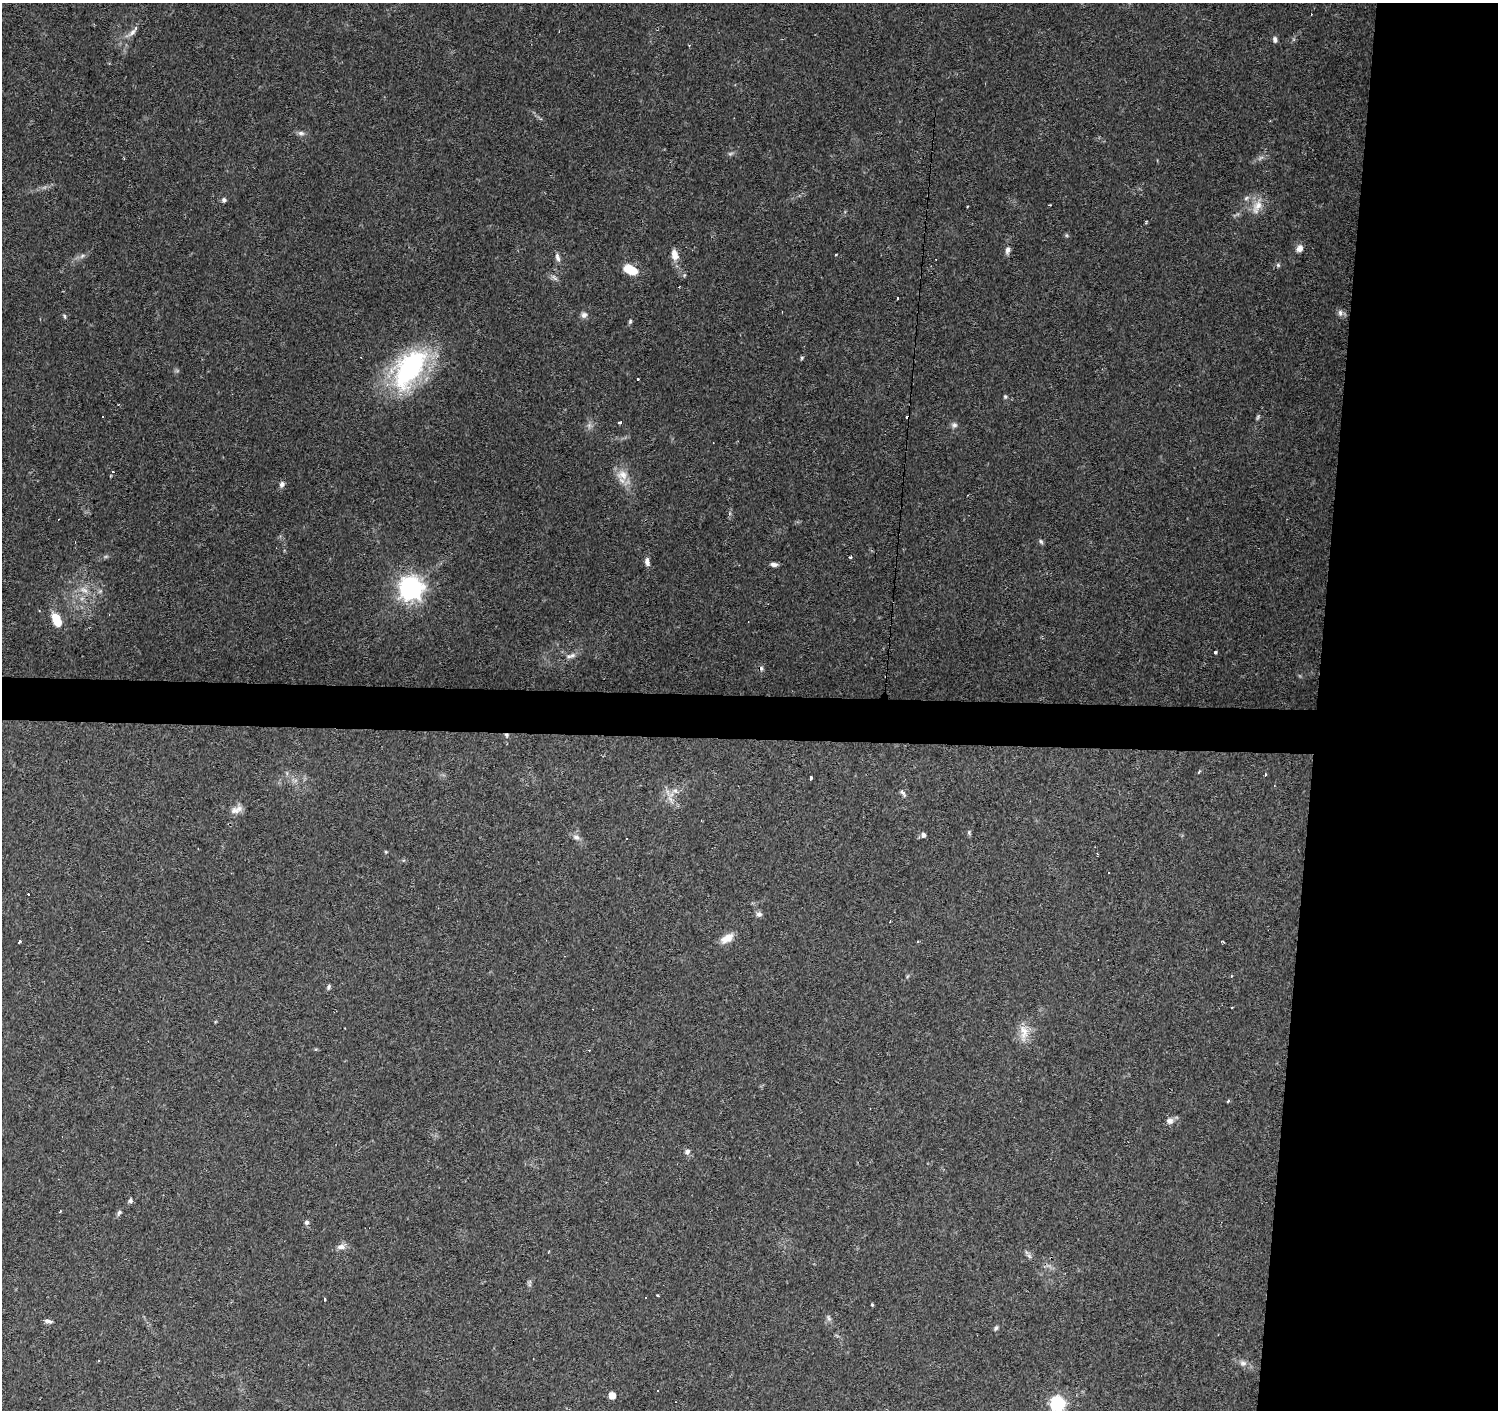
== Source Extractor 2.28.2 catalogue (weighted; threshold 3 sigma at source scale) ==
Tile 6 of 3 x 3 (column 3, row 2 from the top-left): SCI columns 2992-4487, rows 1634-3041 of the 4493 x 4730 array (HDU 1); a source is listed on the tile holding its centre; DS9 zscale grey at full resolution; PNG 1500 x 1412 px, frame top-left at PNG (2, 3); no overlay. Shown black and unused: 15% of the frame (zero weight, under 2 of 3 exposures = <1% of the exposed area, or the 3 px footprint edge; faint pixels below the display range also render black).
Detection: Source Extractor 2.28.2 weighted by HDU 2 'WHT'; one run over the whole footprint, this tile lists its part. Background 0.0983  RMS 0.0063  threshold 0.0282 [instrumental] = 3 sigma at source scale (4.5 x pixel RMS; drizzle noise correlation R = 1.50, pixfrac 1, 0.0396/0.0396 arcsec/px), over >= 5 px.
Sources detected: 96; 1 too faint to see at this stretch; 11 cosmic-ray / hot-pixel residue — not listed; the other 84 listed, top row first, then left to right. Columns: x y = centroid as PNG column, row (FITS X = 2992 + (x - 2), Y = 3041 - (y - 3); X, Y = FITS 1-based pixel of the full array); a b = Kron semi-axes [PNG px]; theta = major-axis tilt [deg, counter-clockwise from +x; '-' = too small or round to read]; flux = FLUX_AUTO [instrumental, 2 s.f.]
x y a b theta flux
132 32 13 6 48 3.2
1275 40 8 6 -76 1.9
301 133 10 6 -7 2
730 154 8 4 19 1.2
1260 158 9 4 41 1.8
1246 198 7 5 46 1.5
224 200 6 5 - 1.6
1258 205 18 12 44 8.6
1146 222 4 2 - 0.87
1300 248 9 8 - 3.5
1008 250 9 6 75 2.6
675 255 13 8 -74 5.9
835 255 3 2 - 0.54
82 256 8 4 45 1.6
557 257 12 6 -76 2.5
1278 265 6 5 - 1.1
631 270 12 7 -25 16
554 277 13 5 -37 1.9
1340 313 9 7 -86 2.3
584 315 8 8 - 2.5
64 316 7 4 -68 0.87
630 321 7 4 64 0.95
802 358 5 4 - 0.85
409 369 50 26 56 100
637 379 3 3 - 1.3
1005 397 5 5 - 1
102 417 3 2 - 1.1
908 417 4 3 - 2.3
1258 417 10 4 79 1.1
620 422 4 3 - 2.3
589 425 8 6 -90 2.2
954 425 8 7 - 2
622 475 18 13 -13 8.3
282 484 8 6 70 2.2
1041 541 7 5 -50 1.2
850 557 4 3 - 1.2
647 562 10 6 -81 2.9
774 564 8 4 -5 2.4
410 588 8 8 - 500
83 590 12 7 -29 4.3
56 620 14 8 -66 14
1215 652 4 3 - 1.2
572 655 11 6 31 3
506 735 6 5 - 1
1265 774 3 3 - 1.6
810 778 4 3 - 3.9
675 791 8 6 7 2.5
903 793 12 5 -49 1.8
670 800 15 4 -57 3.5
235 810 13 10 -6 4.6
969 832 6 5 - 1
923 835 5 5 - 2.5
576 837 10 7 -25 2.6
626 839 3 2 - 0.7
386 852 5 3 - 0.59
1097 854 3 2 - 0.96
1109 873 3 3 - 1.2
28 894 3 3 - 2.2
759 914 8 7 - 2
890 921 3 2 - 0.65
727 938 16 9 32 7.4
19 942 4 3 - 2.5
329 987 6 4 69 1.3
1232 1007 3 2 - 0.49
1024 1033 26 12 -87 9
1228 1101 5 3 - 0.73
1170 1121 8 8 - 3.1
687 1152 7 6 - 2.2
130 1201 6 6 - 1.4
119 1212 7 5 57 1.4
307 1222 6 6 - 1.7
341 1247 11 7 -1 3.4
1029 1256 8 4 -45 1.5
658 1295 3 3 - 0.8
324 1299 3 3 - 7.9
872 1305 4 3 - 0.75
829 1318 10 4 -67 1.6
48 1321 11 4 -9 1.8
996 1328 7 5 73 1.1
98 1361 2 2 - 0.66
1243 1363 10 8 -5 2.8
657 1390 3 2 - 0.7
612 1395 5 5 - 7.8
1057 1404 7 6 - 120
Overlapping masked pixels (flux is a lower limit): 2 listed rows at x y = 908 417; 506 735
Isophote crosses this tile's border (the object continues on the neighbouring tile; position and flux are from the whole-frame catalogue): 1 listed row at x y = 1057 1404